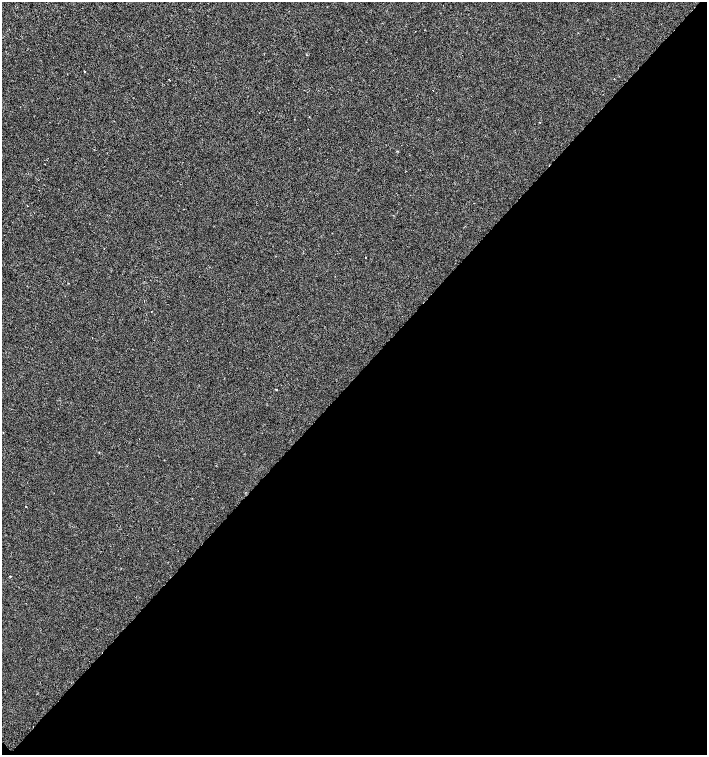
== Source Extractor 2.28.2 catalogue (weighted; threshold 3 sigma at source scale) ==
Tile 15 of 4 x 4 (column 3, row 4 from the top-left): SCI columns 3047-4455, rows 1-1506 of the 6026 x 6031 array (HDU 1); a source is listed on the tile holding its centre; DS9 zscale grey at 2 x 2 block average (1 PNG px = mean of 2 x 2 image px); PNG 709 x 757 px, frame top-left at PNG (2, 2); no overlay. Shown black and unused: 50% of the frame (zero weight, under 2 of 3 exposures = <1% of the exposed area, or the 3 px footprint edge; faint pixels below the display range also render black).
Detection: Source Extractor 2.28.2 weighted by HDU 2 'WHT'; one run over the whole footprint, this tile lists its part. Background 4.92e-04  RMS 0.0029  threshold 0.0131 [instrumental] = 3 sigma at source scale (4.5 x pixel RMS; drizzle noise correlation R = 1.50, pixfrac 1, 0.0396/0.0396 arcsec/px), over >= 5 px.
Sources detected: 13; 1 cosmic-ray / hot-pixel residue — not listed; the other 12 listed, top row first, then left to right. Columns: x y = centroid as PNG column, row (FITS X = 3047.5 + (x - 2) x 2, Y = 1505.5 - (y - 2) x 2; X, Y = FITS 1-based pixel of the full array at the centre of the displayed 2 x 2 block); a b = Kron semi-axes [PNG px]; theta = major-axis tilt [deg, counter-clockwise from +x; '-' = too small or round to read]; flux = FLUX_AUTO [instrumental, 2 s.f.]
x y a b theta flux
84 71 2 2 - 0.31
614 79 2 2 - 0.46
433 91 2 2 - 0.55
540 122 2 2 - 0.23
397 151 2 2 - 0.34
27 205 2 2 - 0.31
104 249 2 2 - 0.3
366 257 2 2 - 0.45
276 389 2 2 - 0.95
99 452 2 2 - 0.29
26 506 2 2 - 0.26
10 576 2 2 - 0.71
Diffuse or blended objects may show on this block-average render without a row.